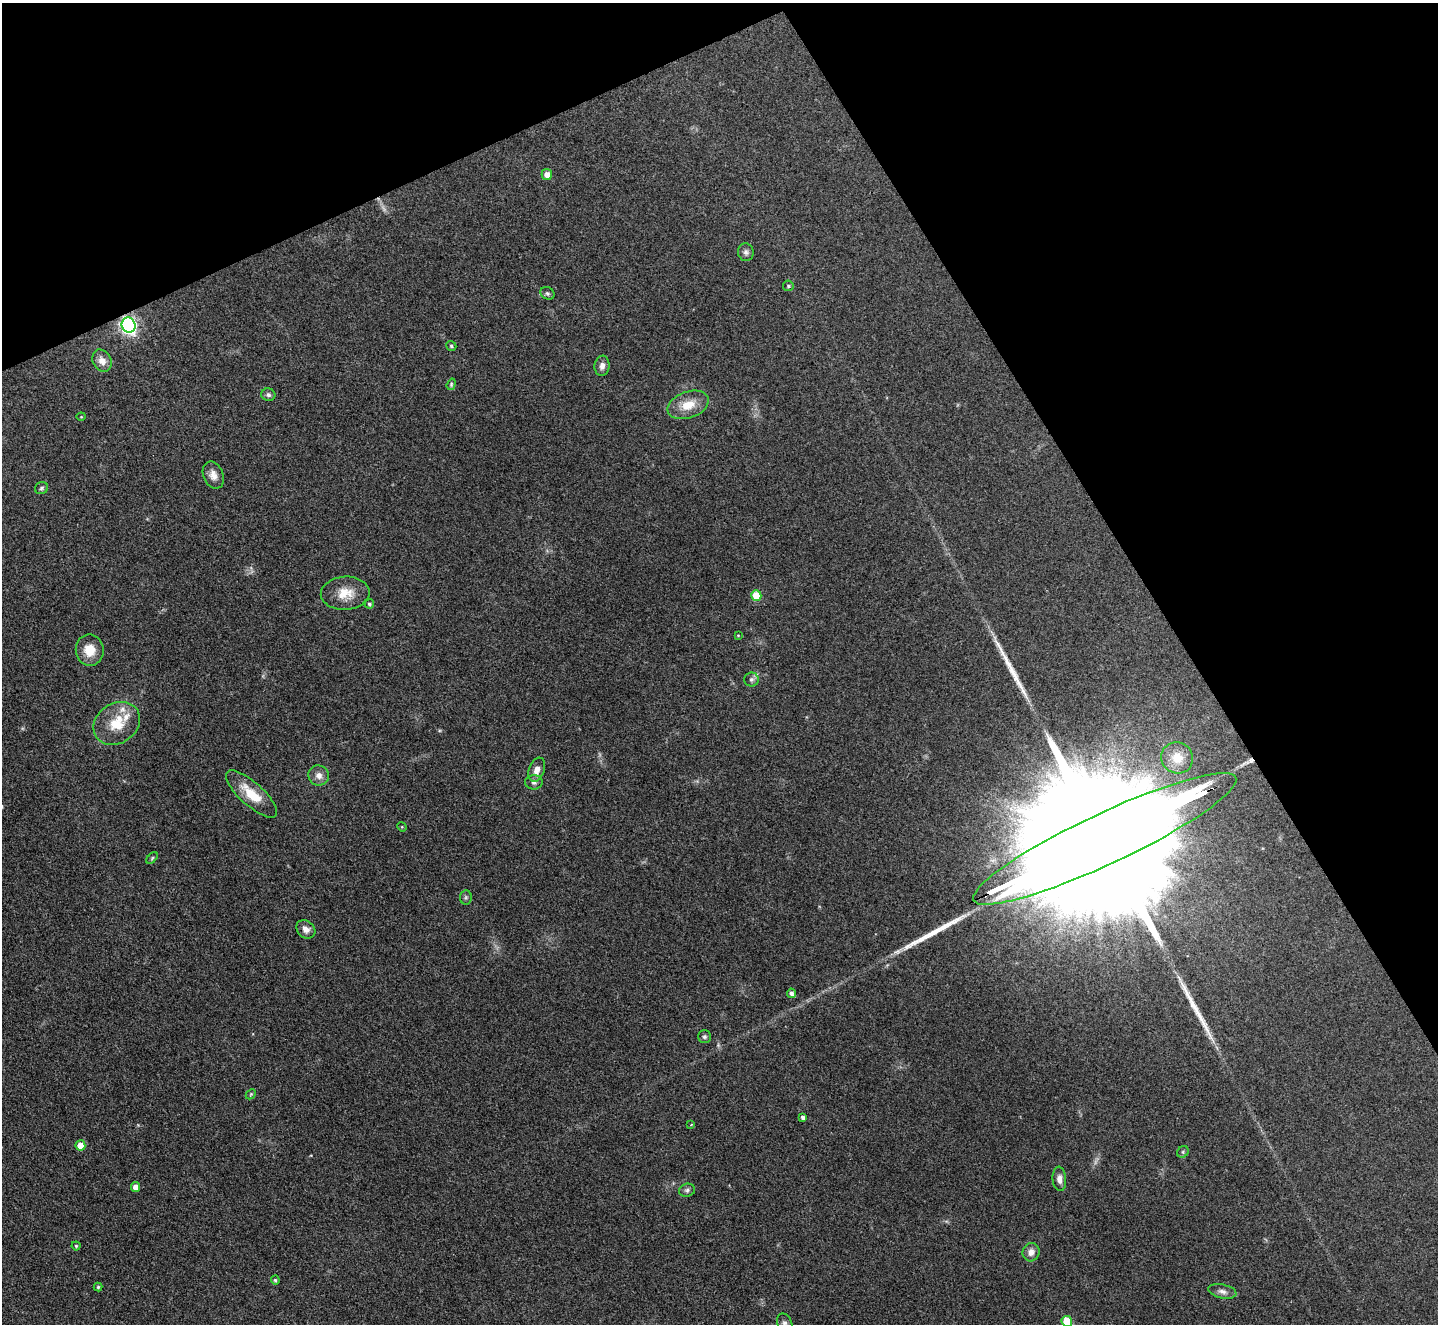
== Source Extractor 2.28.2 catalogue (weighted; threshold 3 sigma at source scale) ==
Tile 3 of 4 x 4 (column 3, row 1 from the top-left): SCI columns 2871-4306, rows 4119-5440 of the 5741 x 5729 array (HDU 1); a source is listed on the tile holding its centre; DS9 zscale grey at full resolution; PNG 1440 x 1326 px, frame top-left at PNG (2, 3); each listed source drawn as its Kron ellipse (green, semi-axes under 4 px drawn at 4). Shown black and unused: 26% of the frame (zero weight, under 3 of 4 exposures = <1% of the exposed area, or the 3 px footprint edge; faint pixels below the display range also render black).
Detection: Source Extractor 2.28.2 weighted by HDU 2 'WHT'; one run over the whole footprint, this tile lists its part. Background 0.261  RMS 0.009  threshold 0.0407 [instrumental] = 3 sigma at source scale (4.5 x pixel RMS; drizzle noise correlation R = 1.50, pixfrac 1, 0.05/0.05 arcsec/px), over >= 5 px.
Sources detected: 56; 2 too faint to see at this stretch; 4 long thin detections or spike segments (spike, bleed or trail) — neither listed nor drawn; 2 inside a brighter listed object's ellipse — not listed separately; the other 48 listed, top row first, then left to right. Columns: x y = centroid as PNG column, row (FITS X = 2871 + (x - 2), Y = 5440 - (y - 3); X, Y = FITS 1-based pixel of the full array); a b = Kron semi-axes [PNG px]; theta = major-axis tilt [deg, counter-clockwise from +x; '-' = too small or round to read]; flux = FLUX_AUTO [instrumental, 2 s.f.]
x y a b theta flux
547 174 5 5 - 6.4
746 252 9 8 - 3.1
788 286 5 5 - 1.5
547 293 7 6 - 1.9
129 325 7 7 - 290
451 346 5 4 - 1.5
102 361 11 9 -62 7.9
602 366 10 7 83 4.5
451 384 6 4 71 1.2
268 395 7 6 - 2.4
688 405 21 13 20 17
81 417 4 4 - 0.81
213 475 14 10 -67 6.8
41 488 7 6 - 1.9
345 593 24 16 4 17
756 596 5 5 - 20
369 604 5 4 - 1.5
738 635 4 3 - 0.62
90 650 16 14 -82 15
751 679 7 7 - 2.8
117 723 25 20 34 26
1177 758 16 15 - 16
537 770 12 7 69 6.3
319 775 10 10 - 5.9
534 782 9 7 -1 3.2
252 794 33 11 -42 22
402 827 5 4 - 0.86
1105 839 145 25 25 130000
152 858 7 4 46 1.4
466 897 7 6 - 1.8
306 929 10 8 -40 5.1
791 993 4 4 - 3.2
704 1037 6 6 - 2
251 1094 6 4 46 1.2
803 1117 4 3 - 2.5
691 1125 4 2 - 0.62
80 1145 5 5 - 13
1183 1152 6 5 - 1.6
1059 1179 12 7 -86 5.1
135 1187 5 4 - 7.2
687 1190 8 6 13 2.4
76 1246 4 4 - 1.2
1031 1252 9 8 - 5.8
275 1280 5 4 - 1.5
98 1287 4 4 - 1.3
1222 1291 14 7 -12 4.8
1067 1321 5 5 - 39
785 1323 10 7 -66 3.3
Overlapping masked pixels (flux is a lower limit): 2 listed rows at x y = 129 325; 1105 839
Isophote crosses this tile's border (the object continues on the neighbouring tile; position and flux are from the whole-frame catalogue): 2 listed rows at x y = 1067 1321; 785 1323